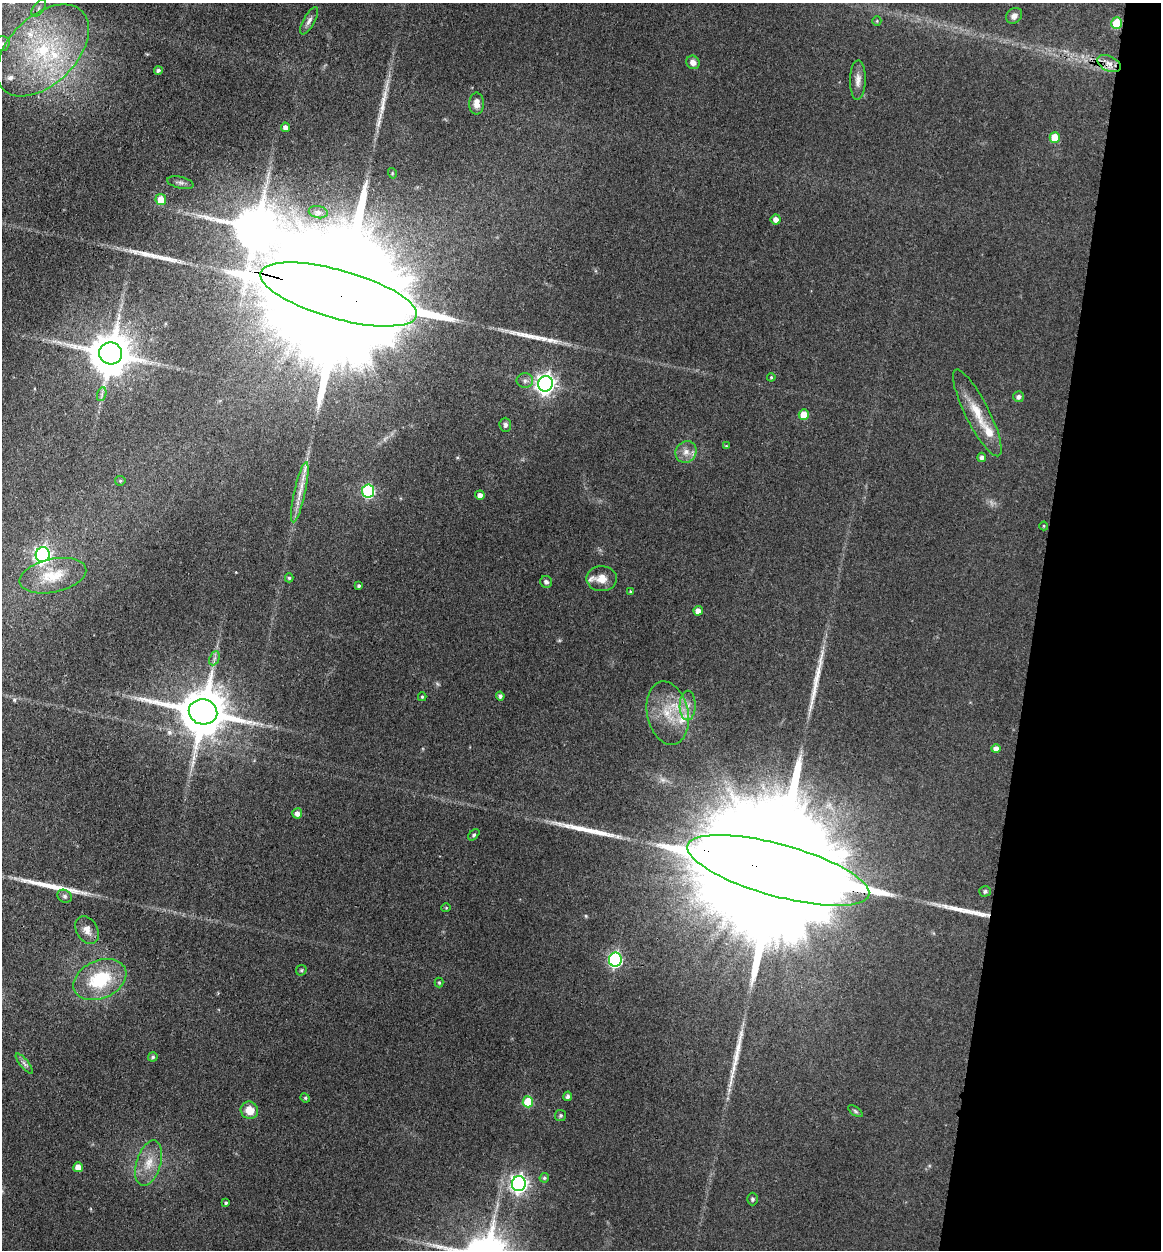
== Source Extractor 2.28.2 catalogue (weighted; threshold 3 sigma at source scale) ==
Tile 8 of 4 x 4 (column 4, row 2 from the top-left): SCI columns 3736-4894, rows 2516-3763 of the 5198 x 5223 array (HDU 1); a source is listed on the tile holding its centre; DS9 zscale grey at full resolution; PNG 1163 x 1252 px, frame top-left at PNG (2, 3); each listed source drawn as its Kron ellipse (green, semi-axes under 4 px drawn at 4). Shown black and unused: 11% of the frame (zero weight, under 3 of 4 exposures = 3% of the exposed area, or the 3 px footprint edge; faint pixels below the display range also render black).
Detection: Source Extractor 2.28.2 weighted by HDU 2 'WHT'; one run over the whole footprint, this tile lists its part. Background 0.0721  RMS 0.0069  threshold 0.0309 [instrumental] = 3 sigma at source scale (4.5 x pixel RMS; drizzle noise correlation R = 1.50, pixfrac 1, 0.05/0.05 arcsec/px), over >= 5 px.
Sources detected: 97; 2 too faint to see at this stretch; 2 inside a brighter object's white glare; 9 long thin detections or spike segments (spike, bleed or trail) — neither listed nor drawn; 7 inside a brighter listed object's ellipse — not listed separately; the other 77 listed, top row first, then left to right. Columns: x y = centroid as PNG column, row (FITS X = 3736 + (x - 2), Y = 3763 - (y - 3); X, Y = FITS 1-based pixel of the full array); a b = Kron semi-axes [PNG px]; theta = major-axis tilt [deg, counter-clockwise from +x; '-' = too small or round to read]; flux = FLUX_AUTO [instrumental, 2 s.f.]
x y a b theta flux
39 8 10 5 55 2.4
1014 16 9 7 42 3.7
309 21 15 6 61 3.1
877 21 5 4 - 0.81
1117 23 6 5 - 25
2 43 7 7 - 2.4
43 50 55 34 45 100
693 62 7 6 - 4.2
1109 64 12 7 -25 5.7
158 70 4 4 - 1.6
858 80 20 8 88 5.2
477 104 11 7 -90 5.2
285 127 4 4 - 3.2
1055 137 5 5 - 16
392 173 5 3 - 0.66
180 183 13 5 -12 2.2
161 199 5 5 - 12
318 212 9 6 -10 2.1
776 219 5 5 - 4.1
339 294 81 24 -16 71000
111 353 11 11 - 2600
771 377 4 3 - 0.75
525 381 8 7 - 2.7
546 384 8 7 - 380
102 394 7 4 72 1.6
1018 397 5 5 - 2.1
977 413 48 12 -63 19
804 414 5 5 - 12
505 425 7 6 - 1.9
726 446 4 4 - 0.62
686 452 11 10 - 5.5
982 457 5 4 - 2.4
120 481 5 5 - 0.96
368 491 6 6 - 87
300 492 31 5 78 8.6
480 495 4 4 - 3.3
1044 526 4 4 - 0.67
43 555 7 7 - 220
53 576 34 16 12 18
289 578 4 4 - 1.1
602 579 15 12 -1 7.8
546 582 6 5 - 1.8
359 586 3 3 - 1.3
630 591 4 4 - 0.6
698 611 5 4 - 5.6
214 658 7 4 65 1.8
500 696 4 4 - 1.7
422 697 4 4 - 0.88
688 705 15 8 89 5.5
203 712 14 12 -13 3700
668 713 32 20 -78 24
996 749 4 4 - 4.5
297 813 5 5 - 3.8
474 835 7 4 45 1.2
778 870 94 26 -15 82000
985 891 6 5 - 1.4
64 896 7 6 - 1.8
446 908 4 4 - 0.7
87 930 15 10 -60 5.4
615 959 7 6 - 130
301 970 6 5 - 1
100 980 28 19 24 39
439 983 5 4 - 0.83
153 1057 5 4 - 1.2
24 1064 12 4 -50 2.3
568 1096 4 4 - 2
305 1098 5 4 - 0.92
528 1102 5 5 - 28
249 1110 9 8 - 9.6
855 1111 8 4 -36 1.2
561 1115 5 5 - 1.2
149 1163 23 12 72 12
78 1167 5 5 - 8.2
544 1178 5 4 - 1.4
519 1184 7 7 - 280
752 1199 6 5 - 1.6
226 1203 4 3 - 1.1
Overlapping masked pixels (flux is a lower limit): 4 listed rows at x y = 1117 23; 1109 64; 339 294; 778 870
Isophote crosses this tile's border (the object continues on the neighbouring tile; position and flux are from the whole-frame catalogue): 1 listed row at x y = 2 43